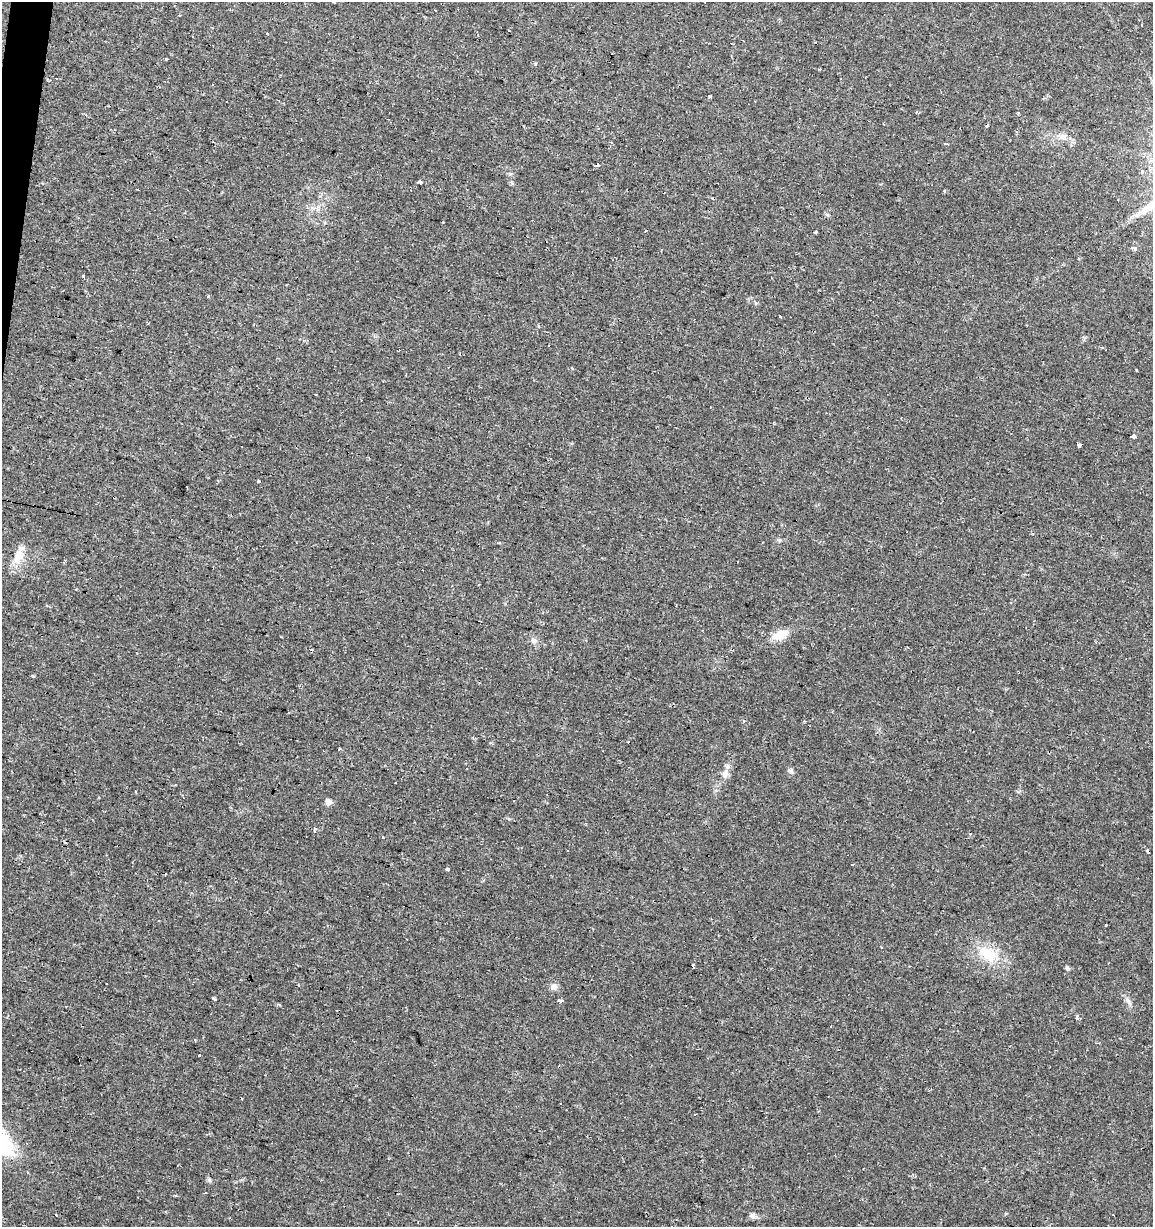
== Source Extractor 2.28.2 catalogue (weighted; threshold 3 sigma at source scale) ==
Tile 11 of 4 x 4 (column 3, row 3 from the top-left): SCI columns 2523-3673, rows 1228-2452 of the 5104 x 4901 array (HDU 1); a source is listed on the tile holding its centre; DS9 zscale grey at full resolution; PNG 1155 x 1229 px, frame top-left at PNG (2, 2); no overlay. Shown black and unused: <1% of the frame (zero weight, under 2 of 3 exposures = <1% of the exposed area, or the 3 px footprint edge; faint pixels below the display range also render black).
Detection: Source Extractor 2.28.2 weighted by HDU 2 'WHT'; one run over the whole footprint, this tile lists its part. Background 0.0295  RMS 0.0034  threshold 0.0154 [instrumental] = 3 sigma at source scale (4.5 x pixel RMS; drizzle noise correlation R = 1.50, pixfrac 1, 0.0396/0.0396 arcsec/px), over >= 5 px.
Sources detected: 72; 23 cosmic-ray / hot-pixel residue — not listed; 1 inside a brighter listed object's ellipse — not listed separately; the other 48 listed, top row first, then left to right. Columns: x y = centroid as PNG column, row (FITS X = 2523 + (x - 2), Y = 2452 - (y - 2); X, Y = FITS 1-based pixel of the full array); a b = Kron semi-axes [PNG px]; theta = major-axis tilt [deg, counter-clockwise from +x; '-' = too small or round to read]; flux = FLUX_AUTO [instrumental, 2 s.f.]
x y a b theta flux
509 31 3 2 - 0.25
267 34 4 3 - 0.43
536 64 4 3 - 0.53
710 97 5 3 - 0.46
1018 113 3 3 - 0.79
1062 136 12 8 11 2.1
946 143 3 3 - 2
420 182 4 3 - 1.6
944 191 4 4 - 0.37
815 232 3 3 - 0.85
1135 248 5 3 - 1.7
83 276 3 3 - 2.1
780 316 3 3 - 0.86
538 326 3 3 - 0.69
1102 347 4 3 - 0.36
1137 370 3 2 - 0.38
1133 436 3 3 - 9.8
1079 445 3 3 - 1.5
259 481 3 3 - 0.59
779 540 6 4 -17 0.51
18 556 21 13 71 5.1
780 635 22 11 27 4.8
534 641 9 7 -3 1.3
628 742 3 3 - 0.67
339 749 4 3 - 0.91
791 771 8 5 -89 0.85
725 774 14 8 72 2.2
328 802 7 6 - 1.6
509 819 6 3 -18 0.4
314 829 6 3 70 0.47
383 837 3 3 - 0.87
1148 851 4 3 - 2.4
853 865 3 3 - 1.3
448 869 4 3 - 0.94
1106 925 3 3 - 0.94
988 954 30 18 -34 11
693 965 3 3 - 0.92
1067 968 6 5 - 0.63
554 987 8 8 - 1.6
214 999 4 3 - 0.7
560 1001 5 3 - 1.6
279 1004 4 3 - 0.44
1077 1018 4 3 - 1.2
830 1027 3 3 - 0.55
199 1056 3 3 - 1.1
209 1180 7 4 -71 0.57
205 1193 4 2 - 0.36
753 1216 9 7 -12 1.2
Overlapping masked pixels (flux is a lower limit): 1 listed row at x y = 1148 851
Unlisted compact peaks at least as high as the median listed source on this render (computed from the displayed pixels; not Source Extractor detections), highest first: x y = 1128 1001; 510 174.